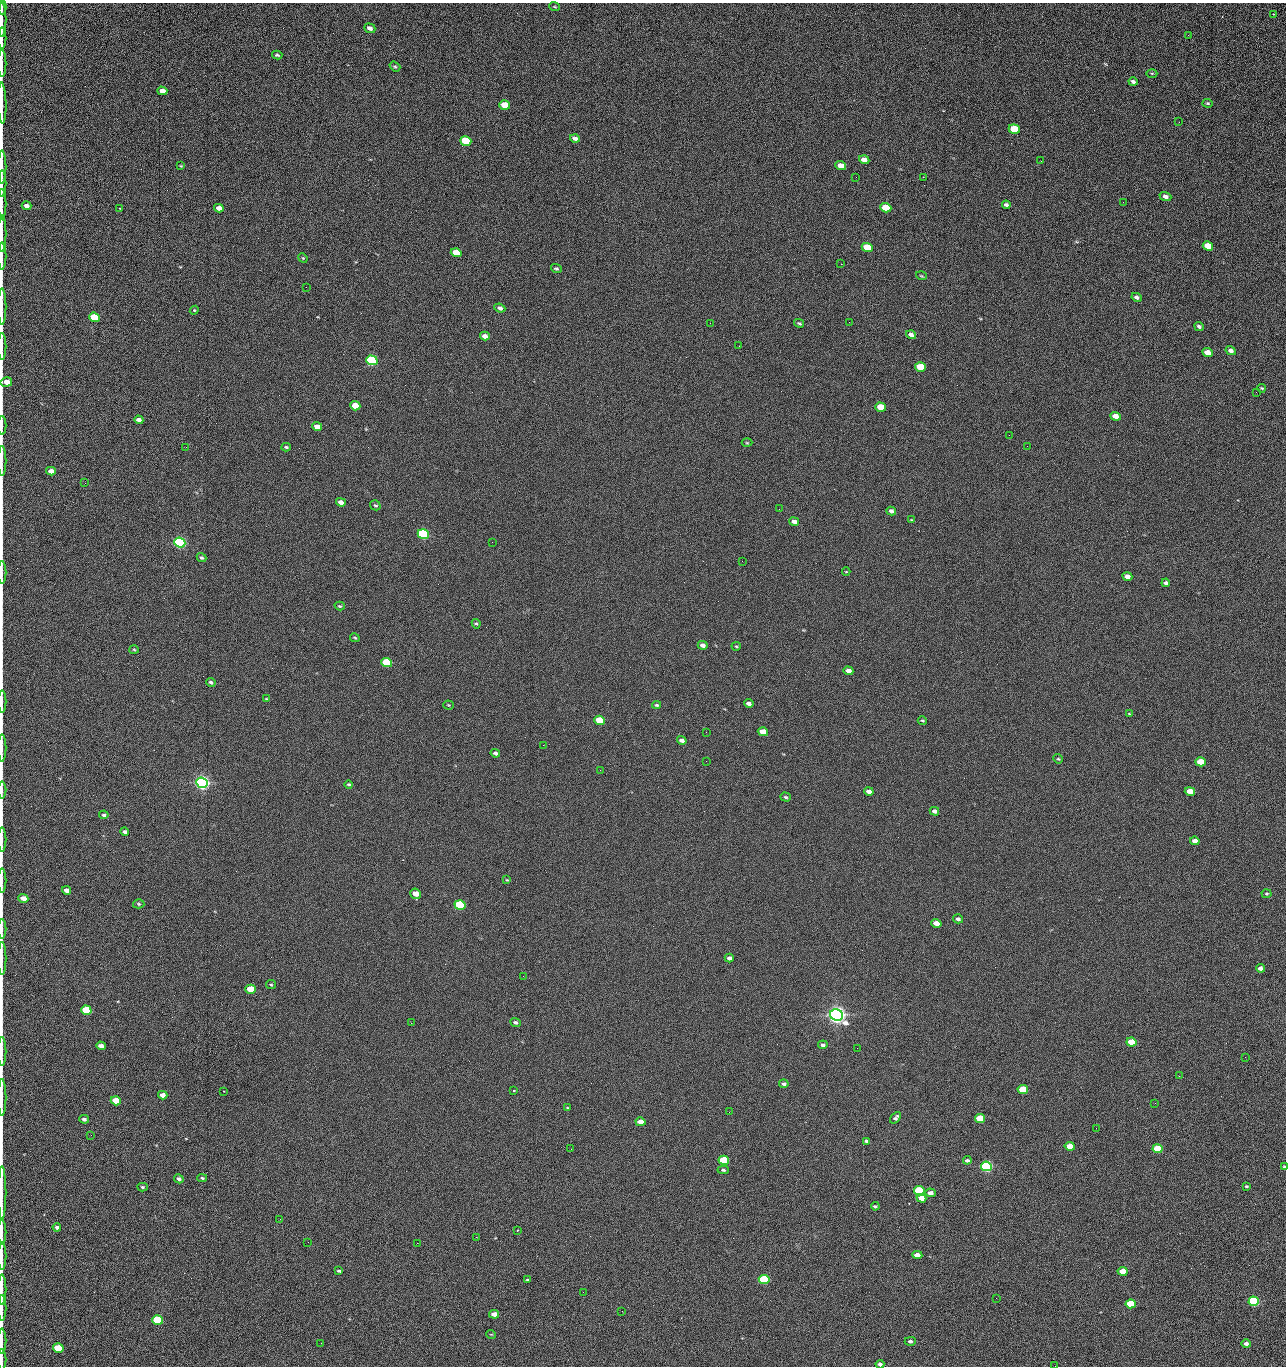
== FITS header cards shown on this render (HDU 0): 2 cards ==
NAXIS1  =                 1284 /fastest changing axis
NAXIS2  =                 1364 /next to fastest changing axis

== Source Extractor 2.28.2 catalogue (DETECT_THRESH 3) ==
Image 1284 x 1364 px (HDU 0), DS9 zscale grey, 1 PNG px = 1 image px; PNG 1288 x 1368 px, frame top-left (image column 1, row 1364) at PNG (2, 3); each listed source drawn as its Kron ellipse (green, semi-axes under 4 px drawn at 4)
Background 124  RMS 15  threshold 43.5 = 3 sigma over >= 5 px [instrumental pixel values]
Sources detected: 226; all 226 listed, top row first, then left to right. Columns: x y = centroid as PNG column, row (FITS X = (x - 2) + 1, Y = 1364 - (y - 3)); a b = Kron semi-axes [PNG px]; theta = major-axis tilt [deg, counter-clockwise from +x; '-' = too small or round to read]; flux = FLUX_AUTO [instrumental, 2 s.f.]
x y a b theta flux
2 7 7 2 90 1.1e+03
555 7 5 2 - 8.9e+02
1274 14 3 2 - 9.4e+02
2 19 17 2 90 3.1e+03
370 28 6 4 -21 4.9e+03
1188 35 3 2 - 1.2e+03
2 38 10 2 90 1.8e+03
277 55 5 4 - 1.6e+03
2 63 14 2 90 2.5e+03
395 67 6 4 -38 1.5e+03
1152 73 5 3 - 9.6e+02
1133 82 4 3 - 2.7e+03
162 91 5 4 - 8.7e+03
2 103 20 2 -88 3.7e+03
1208 103 5 4 - 1.2e+03
505 105 5 4 - 2.3e+04
1179 122 2 2 - 1.2e+03
1014 129 6 4 -20 4.4e+04
575 138 5 4 - 3.5e+03
466 141 6 4 -18 5.4e+04
864 160 5 4 - 6.3e+03
1041 161 2 2 - 1.9e+03
181 166 4 3 - 7.9e+02
841 166 5 4 - 1.6e+04
2 167 17 2 90 2.8e+03
856 177 2 2 - 2.2e+03
923 177 2 2 - 1.8e+04
2 183 13 2 90 2.0e+03
1165 197 6 4 -22 3.7e+03
1123 202 2 2 - 8.1e+02
2 204 15 2 90 2.4e+03
1006 205 4 3 - 2.6e+03
26 206 5 4 - 4.8e+03
119 208 3 2 - 6.9e+02
219 208 5 4 - 6.0e+03
886 208 5 4 - 2.9e+04
2 233 18 2 90 3.2e+03
1208 246 5 4 - 2.4e+04
867 248 5 4 - 4.1e+04
456 253 5 4 - 2.0e+04
2 256 13 2 90 2.3e+03
303 258 5 4 - 1.0e+03
841 264 2 2 - 2.7e+04
556 268 5 4 - 1.7e+03
921 276 5 3 - 9.1e+02
306 287 2 2 - 7.1e+02
1137 297 5 4 - 2.6e+03
2 306 18 2 90 3.3e+03
500 308 5 4 - 3.2e+03
194 310 4 4 - 9.8e+02
94 317 5 4 - 5.2e+04
849 322 2 2 - 5.7e+02
710 323 2 2 - 3.4e+03
799 323 5 4 - 1.2e+03
1199 326 5 4 - 2.1e+03
911 335 5 4 - 3.9e+03
485 336 5 4 - 5.1e+03
2 346 13 2 90 2.1e+03
739 346 2 2 - 4.8e+02
1231 351 5 4 - 4.4e+03
1207 352 5 4 - 1.0e+04
372 360 5 5 - 1.6e+05
920 367 5 4 - 4.0e+04
6 382 6 5 - 1.2e+04
1262 388 4 3 - 1.1e+03
1256 392 2 2 - 1.4e+03
355 406 5 4 - 2.0e+04
881 407 5 4 - 3.3e+04
1115 416 5 4 - 1.0e+04
139 420 4 4 - 4.9e+03
2 426 9 2 90 1.6e+03
317 427 5 4 - 9.0e+03
1009 435 2 2 - 3.2e+03
747 443 5 3 - 8.8e+02
1027 446 2 2 - 4.4e+02
186 447 2 2 - 3.1e+03
286 447 4 3 - 1.5e+03
2 461 15 2 90 2.7e+03
51 471 5 4 - 6.0e+03
85 483 3 2 - 9.6e+02
341 502 5 4 - 5.2e+03
375 505 5 4 - 1.6e+03
779 509 2 2 - 4.4e+02
891 511 5 4 - 3.4e+03
912 520 4 3 - 1.1e+03
794 521 5 4 - 5.0e+03
423 534 5 5 - 2.0e+05
180 542 5 5 - 3.2e+05
492 542 2 2 - 2.7e+03
201 558 5 4 - 1.8e+03
742 561 2 2 - 6.7e+02
846 572 4 3 - 7.4e+02
2 573 11 2 90 1.7e+03
1127 577 5 4 - 5.4e+03
1166 583 4 3 - 2.2e+03
340 606 5 3 - 1.2e+03
476 624 5 4 - 1.3e+03
355 638 5 3 - 1.1e+03
703 645 5 4 - 5.1e+03
736 646 4 4 - 1.2e+03
134 650 5 3 - 9.9e+02
387 663 5 4 - 9.1e+04
848 671 5 4 - 7.3e+03
211 682 5 3 - 1.9e+03
267 699 4 3 - 1.1e+03
2 701 11 2 90 1.8e+03
749 703 5 4 - 4.0e+03
448 705 5 4 - 1.1e+03
657 705 4 3 - 1.4e+03
1129 714 3 2 - 7.0e+02
600 720 5 4 - 4.8e+04
922 720 5 3 - 1.3e+03
706 732 3 2 - 7.4e+02
763 732 5 4 - 1.5e+04
682 740 5 3 - 3.7e+03
543 745 2 2 - 3.1e+03
2 748 14 2 90 2.1e+03
495 753 5 4 - 2.5e+03
1058 759 5 4 - 1.1e+03
706 761 2 2 - 2.1e+03
1201 762 5 4 - 2.7e+04
600 770 2 2 - 4.6e+02
202 783 6 5 - 7.0e+05
349 784 4 3 - 1.3e+03
2 790 8 2 90 1.3e+03
869 791 5 4 - 5.6e+03
1190 791 5 4 - 1.3e+04
786 797 5 4 - 1.6e+03
934 811 5 4 - 3.7e+03
104 815 4 3 - 1.8e+03
125 832 4 4 - 2.2e+03
2 840 12 2 90 2.0e+03
1195 841 5 4 - 6.0e+03
2 880 12 2 90 2.0e+03
507 880 4 3 - 7.3e+02
67 890 5 4 - 5.5e+03
416 894 5 5 - 1.3e+04
1266 894 5 4 - 1.3e+03
23 898 5 4 - 9.9e+03
139 904 5 4 - 1.2e+03
460 905 5 4 - 1.2e+05
958 919 5 4 - 2.8e+03
936 923 5 4 - 9.5e+03
2 929 10 2 90 1.8e+03
729 958 4 4 - 3.5e+03
2 959 16 2 90 2.6e+03
1260 968 4 4 - 4.1e+03
523 976 2 2 - 2.0e+03
271 985 5 4 - 1.2e+03
251 989 5 4 - 3.3e+04
86 1010 5 4 - 5.4e+04
836 1015 7 5 -22 1.0e+06
515 1022 5 4 - 2.2e+03
411 1023 2 2 - 5.3e+03
1131 1042 5 4 - 2.9e+04
823 1045 5 4 - 2.2e+03
101 1046 5 4 - 6.3e+03
857 1048 2 2 - 1.3e+03
2 1051 15 2 90 2.3e+03
1245 1057 2 2 - 1.8e+03
1179 1076 2 2 - 2.7e+03
784 1084 5 4 - 2.2e+03
1023 1090 5 4 - 4.8e+04
224 1091 3 2 - 5.9e+02
514 1091 3 2 - 1.0e+03
163 1095 5 4 - 7.2e+03
2 1097 19 2 90 3.0e+03
116 1101 5 4 - 3.2e+04
1155 1103 2 2 - 9.0e+02
568 1108 3 2 - 8.3e+02
729 1112 3 2 - 9.3e+02
896 1118 7 4 48 2.6e+03
84 1119 5 4 - 2.1e+03
980 1119 5 4 - 4.4e+04
640 1122 5 4 - 9.1e+03
1096 1128 2 2 - 4.0e+02
91 1135 2 2 - 2.5e+03
866 1141 4 3 - 1.8e+03
1070 1146 5 4 - 1.7e+04
571 1149 2 2 - 9.5e+02
1157 1149 5 4 - 5.8e+04
724 1160 5 4 - 7.9e+04
967 1160 4 3 - 2.2e+03
986 1166 5 5 - 2.8e+05
1284 1167 3 3 - 9.7e+02
723 1170 6 4 -3 1.7e+03
202 1178 5 3 - 1.4e+03
179 1179 5 4 - 2.6e+03
1246 1186 4 3 - 1.2e+03
142 1187 5 4 - 1.5e+03
919 1191 5 4 - 8.5e+04
2 1193 26 2 90 4.3e+03
931 1193 5 4 - 3.9e+03
921 1198 5 4 - 9.8e+03
875 1206 4 3 - 1.5e+03
280 1219 2 2 - 2.2e+03
57 1227 4 3 - 2.3e+03
517 1231 3 2 - 6.5e+02
2 1232 12 2 90 2.4e+03
476 1237 2 2 - 7.2e+03
308 1242 2 2 - 1.6e+03
417 1243 2 2 - 5.2e+03
917 1255 5 4 - 9.0e+03
2 1256 14 2 90 2.5e+03
339 1271 4 2 - 1.5e+03
1123 1271 5 4 - 1.4e+04
528 1280 3 3 - 1.4e+03
764 1280 5 4 - 8.0e+04
2 1289 15 2 90 3.1e+03
583 1292 2 2 - 4.5e+02
996 1298 2 2 - 2.6e+03
1254 1301 5 4 - 1.9e+05
1131 1304 5 4 - 4.6e+04
2 1308 13 2 90 2.4e+03
622 1311 3 2 - 8.6e+02
494 1314 5 4 - 7.8e+03
158 1320 5 4 - 1.0e+05
491 1334 5 3 - 6.9e+02
2 1341 12 2 90 1.9e+03
910 1341 5 4 - 2.2e+03
321 1343 2 2 - 1.4e+03
1246 1344 4 4 - 3.4e+03
58 1348 5 4 - 5.5e+04
2 1359 10 2 90 1.4e+03
880 1364 4 3 - 3.2e+03
1055 1366 2 2 - 2.0e+03
At the frame edge (FLAGS 8, measured only in part): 35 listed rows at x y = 2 7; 2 19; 2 38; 2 63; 2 103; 2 167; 2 183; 2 204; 2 233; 2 256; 2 306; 2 346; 6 382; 2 426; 2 461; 2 573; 2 701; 2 748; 2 790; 2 840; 2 880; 2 929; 2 959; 2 1051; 2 1097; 1284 1167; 2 1193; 2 1232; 2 1256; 2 1289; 2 1308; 2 1341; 2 1359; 880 1364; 1055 1366

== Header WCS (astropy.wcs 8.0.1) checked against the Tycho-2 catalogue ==
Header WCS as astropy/WCSLIB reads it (CRVAL/CRPIX/CD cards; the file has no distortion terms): RA---TAN/DEC--TAN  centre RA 15:41:42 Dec +51:58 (235.42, +51.97 deg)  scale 1.26 arcsec/px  FOV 26.9' x 28.5'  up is +92 deg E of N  parity flipped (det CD > 0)
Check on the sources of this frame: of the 60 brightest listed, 11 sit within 2.0 arcsec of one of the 12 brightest Tycho-2 stars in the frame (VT <= 12.29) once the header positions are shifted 0.50 arcsec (0.26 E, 0.43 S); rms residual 0.98 arcsec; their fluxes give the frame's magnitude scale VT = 24.59 - 2.5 log10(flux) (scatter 0.15 mag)
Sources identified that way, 11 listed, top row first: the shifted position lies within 2.0 arcsec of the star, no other Tycho-2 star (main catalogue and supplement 1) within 4.0 arcsec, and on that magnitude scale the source's flux lands within +1.5 / -3 mag of the star's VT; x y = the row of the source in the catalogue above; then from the Tycho-2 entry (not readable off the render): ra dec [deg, ICRS J2000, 3 dp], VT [Tycho-2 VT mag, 2 dp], TYC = Tycho-2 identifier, HIP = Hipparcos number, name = IAU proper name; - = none
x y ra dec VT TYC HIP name
372 360 235.614 +52.064 11.61 3489-1132-1 - -
423 534 235.514 +52.049 11.19 3489-1407-1 - -
180 542 235.515 +52.133 11.12 3489-1380-1 - -
202 783 235.378 +52.130 9.31 3489-1322-1 76850 -
460 905 235.303 +52.042 11.52 3489-958-1 - -
836 1015 235.232 +51.912 9.59 3489-824-1 - -
986 1166 235.143 +51.862 10.97 3489-1016-1 - -
919 1191 235.131 +51.886 12.29 3489-908-1 - -
764 1280 235.084 +51.941 11.45 3489-1346-1 - -
1254 1301 235.062 +51.771 11.53 3489-1453-1 - -
158 1320 235.075 +52.152 11.74 3489-912-1 - -